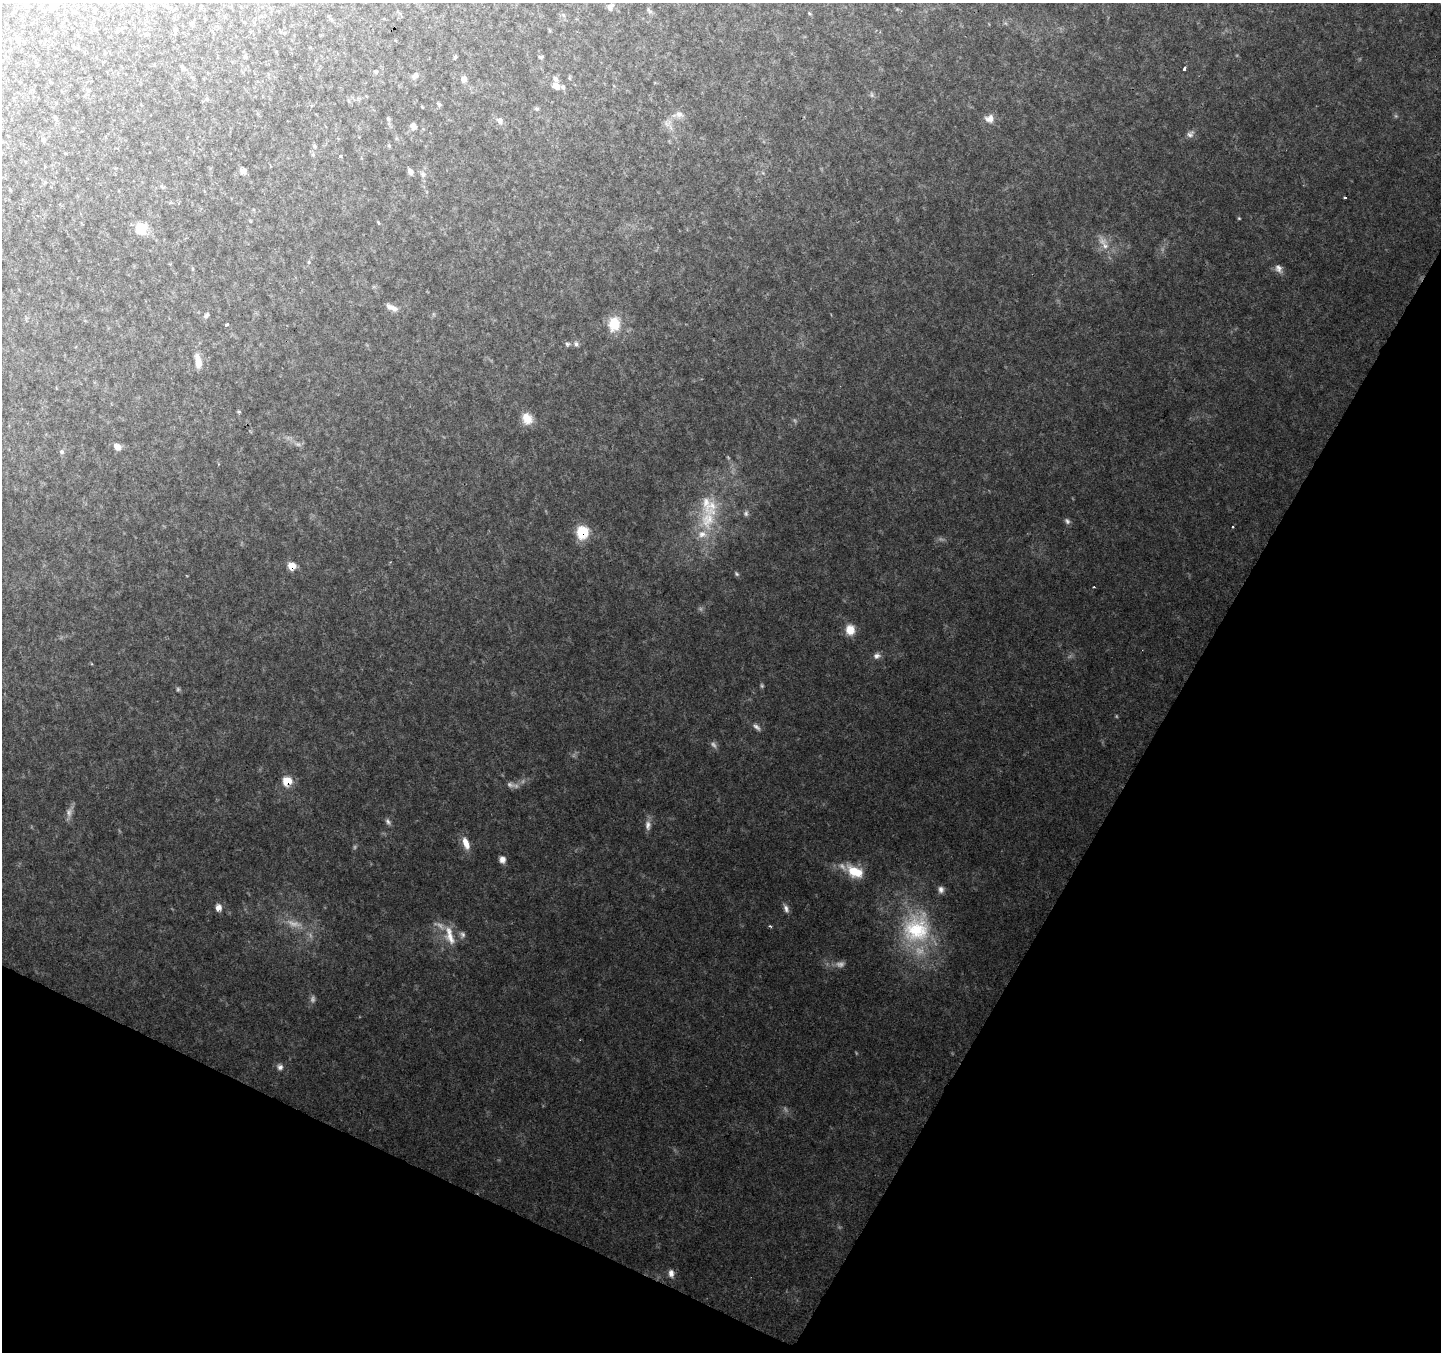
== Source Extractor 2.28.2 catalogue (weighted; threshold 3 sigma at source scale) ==
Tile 15 of 4 x 4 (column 3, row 4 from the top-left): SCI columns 2890-4328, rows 266-1615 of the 5768 x 5863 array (HDU 1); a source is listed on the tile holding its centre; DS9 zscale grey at full resolution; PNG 1443 x 1354 px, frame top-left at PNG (2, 3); no overlay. Shown black and unused: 26% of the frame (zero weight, under 2 of 3 exposures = <1% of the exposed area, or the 3 px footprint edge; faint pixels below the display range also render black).
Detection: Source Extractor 2.28.2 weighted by HDU 2 'WHT'; one run over the whole footprint, this tile lists its part. Background 0.111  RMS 0.0095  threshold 0.0427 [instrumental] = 3 sigma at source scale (4.5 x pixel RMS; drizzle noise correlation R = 1.50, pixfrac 1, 0.0396/0.0396 arcsec/px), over >= 5 px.
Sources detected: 83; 10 too faint to see at this stretch — not listed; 4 inside a brighter listed object's ellipse — not listed separately; the other 69 listed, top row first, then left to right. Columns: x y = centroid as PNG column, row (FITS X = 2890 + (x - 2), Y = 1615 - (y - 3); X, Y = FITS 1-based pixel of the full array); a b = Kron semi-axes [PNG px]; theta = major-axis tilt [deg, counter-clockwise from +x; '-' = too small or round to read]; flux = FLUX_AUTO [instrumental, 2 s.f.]
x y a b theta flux
610 7 7 6 - 3.9
175 30 6 5 - 1.6
18 41 6 5 - 1.4
245 57 6 4 72 1.2
455 57 5 4 - 1.5
541 57 5 4 - 1.6
182 68 7 5 -48 1.8
1184 69 4 3 - 7.7
376 72 6 5 - 1.5
415 76 11 7 37 3.4
569 78 6 4 -88 1.1
464 79 7 6 - 4.4
556 86 9 7 -36 5.8
438 104 6 4 -28 1.5
536 109 6 5 - 1.6
679 114 11 8 -21 5.1
55 118 5 5 - 1.8
388 119 6 4 -24 1.6
989 119 11 10 - 6.2
499 120 7 7 - 3.9
413 126 7 6 - 4.3
1190 135 10 7 -32 3.2
43 140 5 5 - 1.6
315 146 6 4 -70 1.5
340 156 3 3 - 8.2
243 171 6 6 - 5.9
410 171 6 5 - 4.2
423 174 7 6 - 2.7
1345 198 3 3 - 4.6
141 228 14 12 -74 16
1104 244 22 8 -60 9.7
309 262 6 3 72 1.1
1278 268 11 8 -65 4.5
392 308 17 6 -24 5.7
206 315 8 5 49 2.2
227 324 4 3 - 1.8
614 324 16 13 83 20
567 344 7 5 -22 1.7
576 344 7 5 -73 2.5
198 361 16 7 -78 9.7
527 418 14 11 -59 12
117 447 9 7 -45 4.8
62 452 7 5 -1 1.8
746 513 8 6 -90 2.1
707 520 46 20 74 49
1067 521 9 6 -53 2.4
1232 527 3 2 - 1.1
582 532 12 11 - 28
292 566 7 7 - 11
737 574 7 5 -50 1.6
1094 587 2 2 - 0.91
850 630 12 11 - 11
877 656 10 7 33 3.7
757 727 12 5 -39 3.3
287 781 9 8 - 16
69 812 12 6 85 4.9
388 822 9 5 -61 2.6
648 825 13 8 -89 4.8
466 843 16 8 -69 9.7
502 859 8 7 - 4.8
855 872 22 13 -28 22
941 889 9 7 -77 3.8
218 907 7 6 - 5.7
786 909 12 6 -68 3.6
916 929 43 39 54 90
462 935 9 7 -64 2.8
450 936 29 10 -75 15
280 1067 7 7 - 3.2
671 1273 10 7 -83 4.6
Overlapping masked pixels (flux is a lower limit): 3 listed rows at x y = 582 532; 292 566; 287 781
Unlisted compact peaks at least as high as the median listed source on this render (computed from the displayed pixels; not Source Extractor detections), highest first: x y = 770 926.